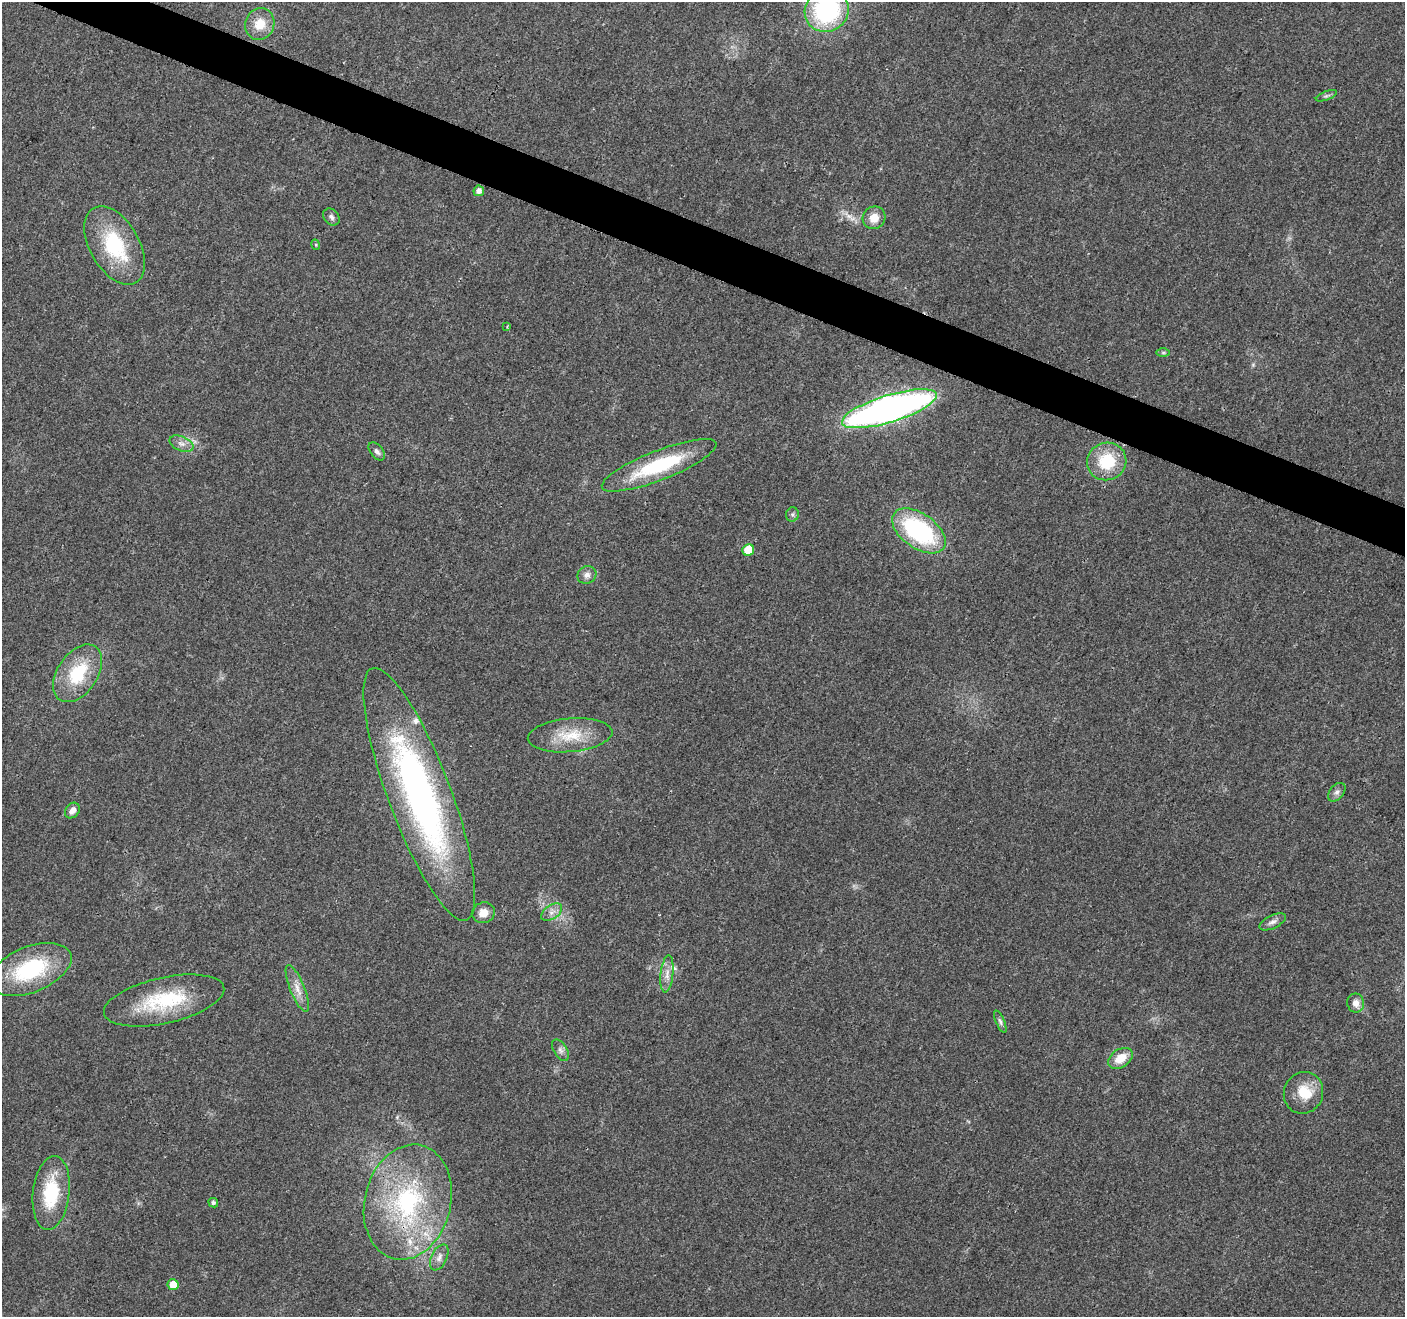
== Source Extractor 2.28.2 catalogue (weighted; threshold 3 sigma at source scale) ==
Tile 11 of 4 x 4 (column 3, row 3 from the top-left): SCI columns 2811-4213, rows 1527-2841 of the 5626 x 5747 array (HDU 1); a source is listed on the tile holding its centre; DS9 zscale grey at full resolution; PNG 1407 x 1319 px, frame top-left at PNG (2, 2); each listed source drawn as its Kron ellipse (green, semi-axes under 4 px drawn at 4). Shown black and unused: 3% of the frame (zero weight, under 3 of 4 exposures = <1% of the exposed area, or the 3 px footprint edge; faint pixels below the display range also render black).
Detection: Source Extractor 2.28.2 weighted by HDU 2 'WHT'; one run over the whole footprint, this tile lists its part. Background 0.0257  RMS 0.0032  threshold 0.0145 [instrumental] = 3 sigma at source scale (4.5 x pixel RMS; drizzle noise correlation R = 1.50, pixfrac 1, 0.0396/0.0396 arcsec/px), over >= 5 px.
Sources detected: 45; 4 inside a brighter listed object's ellipse — not listed separately; the other 41 listed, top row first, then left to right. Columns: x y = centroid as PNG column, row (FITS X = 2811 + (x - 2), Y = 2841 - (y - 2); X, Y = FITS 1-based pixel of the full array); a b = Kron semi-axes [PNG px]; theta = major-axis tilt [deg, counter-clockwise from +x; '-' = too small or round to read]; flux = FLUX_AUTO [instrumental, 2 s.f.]
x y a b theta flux
827 10 22 21 - 42
260 24 16 14 64 6.2
1326 96 11 4 21 0.76
479 191 5 5 - 2
331 217 9 7 -48 1.2
874 218 12 11 - 4.2
316 245 5 3 - 0.32
115 246 43 24 -60 24
507 327 4 3 - 0.28
1163 352 7 4 0 0.6
889 409 49 13 17 170
181 444 12 7 -23 1.9
377 451 10 6 -52 1.2
1107 461 20 18 22 14
659 465 61 14 21 27
792 514 7 6 - 0.85
919 531 30 17 -35 42
748 550 6 5 - 7.4
587 575 10 8 27 1.7
78 673 32 20 56 17
570 735 42 17 5 11
1337 792 11 7 50 1.3
419 794 134 31 -69 130
72 811 8 6 50 1.9
552 912 12 7 33 1.9
483 913 11 10 - 3.6
1273 922 14 6 26 1.6
30 969 43 22 22 29
667 974 19 6 84 2.7
297 989 25 7 -68 3.5
164 1000 61 23 12 25
1356 1003 9 8 - 2.3
1000 1021 12 4 -66 0.9
560 1050 12 6 -58 1.3
1120 1058 13 9 33 5.2
1303 1093 21 19 68 8.2
51 1193 37 18 83 18
408 1202 58 43 76 51
213 1203 5 4 - 0.81
439 1258 14 8 64 2
173 1285 5 5 - 4.6
Overlapping masked pixels (flux is a lower limit): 1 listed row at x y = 408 1202
Isophote crosses this tile's border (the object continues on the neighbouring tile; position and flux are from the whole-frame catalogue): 1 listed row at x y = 827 10